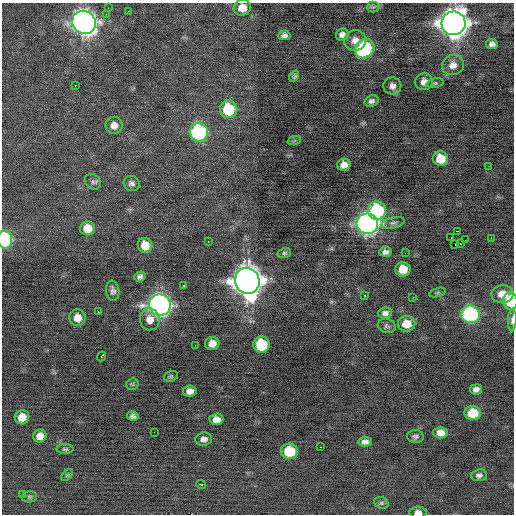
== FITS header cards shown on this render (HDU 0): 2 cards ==
NAXIS1  =                  512 / Axis length
NAXIS2  =                  512 / Axis length

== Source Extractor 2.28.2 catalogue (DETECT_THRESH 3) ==
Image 512 x 512 px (HDU 0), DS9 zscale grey, 1 PNG px = 1 image px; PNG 516 x 516 px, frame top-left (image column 1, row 512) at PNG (2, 3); each listed source drawn as its Kron ellipse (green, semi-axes under 4 px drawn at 4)
Background -0.275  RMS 0.78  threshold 2.35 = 3 sigma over >= 5 px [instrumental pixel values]
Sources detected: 91; all 91 listed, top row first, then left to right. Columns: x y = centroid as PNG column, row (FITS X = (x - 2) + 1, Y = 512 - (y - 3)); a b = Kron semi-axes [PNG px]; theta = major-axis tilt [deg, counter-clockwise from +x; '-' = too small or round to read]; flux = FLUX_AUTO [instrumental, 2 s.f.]
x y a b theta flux
373 7 5 5 - 87
108 8 2 2 - 86
242 8 8 8 - 580
128 11 3 2 - 200
106 14 2 2 - 110
84 22 12 11 - 41000
454 23 12 12 - 69000
284 35 6 5 - 180
342 35 6 6 - 270
355 40 11 10 - 460
492 44 6 5 - 180
365 48 10 9 - 5200
453 65 11 10 - 440
294 76 6 4 52 96
424 82 9 8 - 340
435 83 8 5 14 96
75 85 2 2 - 640
392 86 9 8 - 290
371 101 7 5 19 180
229 109 9 8 - 2400
114 125 8 8 - 360
199 132 9 9 - 7600
294 141 7 4 20 75
440 159 8 7 - 1000
344 165 7 6 - 370
489 166 2 2 - 150
93 182 8 7 - 140
132 183 8 7 - 180
377 211 9 9 - 5300
393 223 11 5 12 170
367 224 11 10 - 28000
87 228 7 7 - 740
458 231 3 2 - 6000
451 238 4 2 - 1100
491 238 2 2 - 540
5 239 9 7 -86 5600
465 240 3 2 - 110
208 242 2 2 - 180
455 244 3 2 - 160
461 244 3 2 - 130
145 245 7 7 - 790
385 252 6 5 - 190
284 253 7 5 16 97
405 253 2 2 - 75
403 269 7 7 - 860
140 277 6 5 - 160
247 281 13 12 - 82000
183 286 3 2 - 100
113 291 10 6 -82 200
437 292 8 3 19 71
502 294 11 8 1 810
365 295 3 2 - 170
413 297 2 2 - 38
510 301 8 7 - 2300
160 305 11 10 - 31000
98 312 2 2 - 200
385 313 7 5 5 200
470 314 9 8 - 8600
78 318 8 8 - 520
150 319 11 10 - 440
512 320 11 4 88 250
406 324 9 7 1 810
387 326 9 7 -15 140
212 343 7 6 - 480
195 345 2 2 - 170
261 345 8 8 - 2700
101 356 5 2 - 480
171 376 7 5 18 85
132 384 6 5 - 78
476 389 6 5 - 210
190 391 7 5 8 310
473 413 8 7 - 1500
133 416 6 4 -12 150
22 417 7 7 - 620
216 419 7 6 - 370
154 432 2 2 - 30
440 433 7 6 - 420
40 436 7 6 - 390
415 437 8 6 -6 150
204 439 8 7 - 260
365 442 7 5 3 220
320 447 3 2 - 75
65 449 8 5 0 100
289 451 8 7 - 2100
67 475 7 4 44 71
479 475 8 6 5 170
201 484 5 3 - 410
22 495 2 2 - 77
29 497 7 5 1 100
381 503 7 5 -21 110
418 512 8 6 0 260
At the frame edge (FLAGS 8, measured only in part): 5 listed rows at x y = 242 8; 5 239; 510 301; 512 320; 418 512